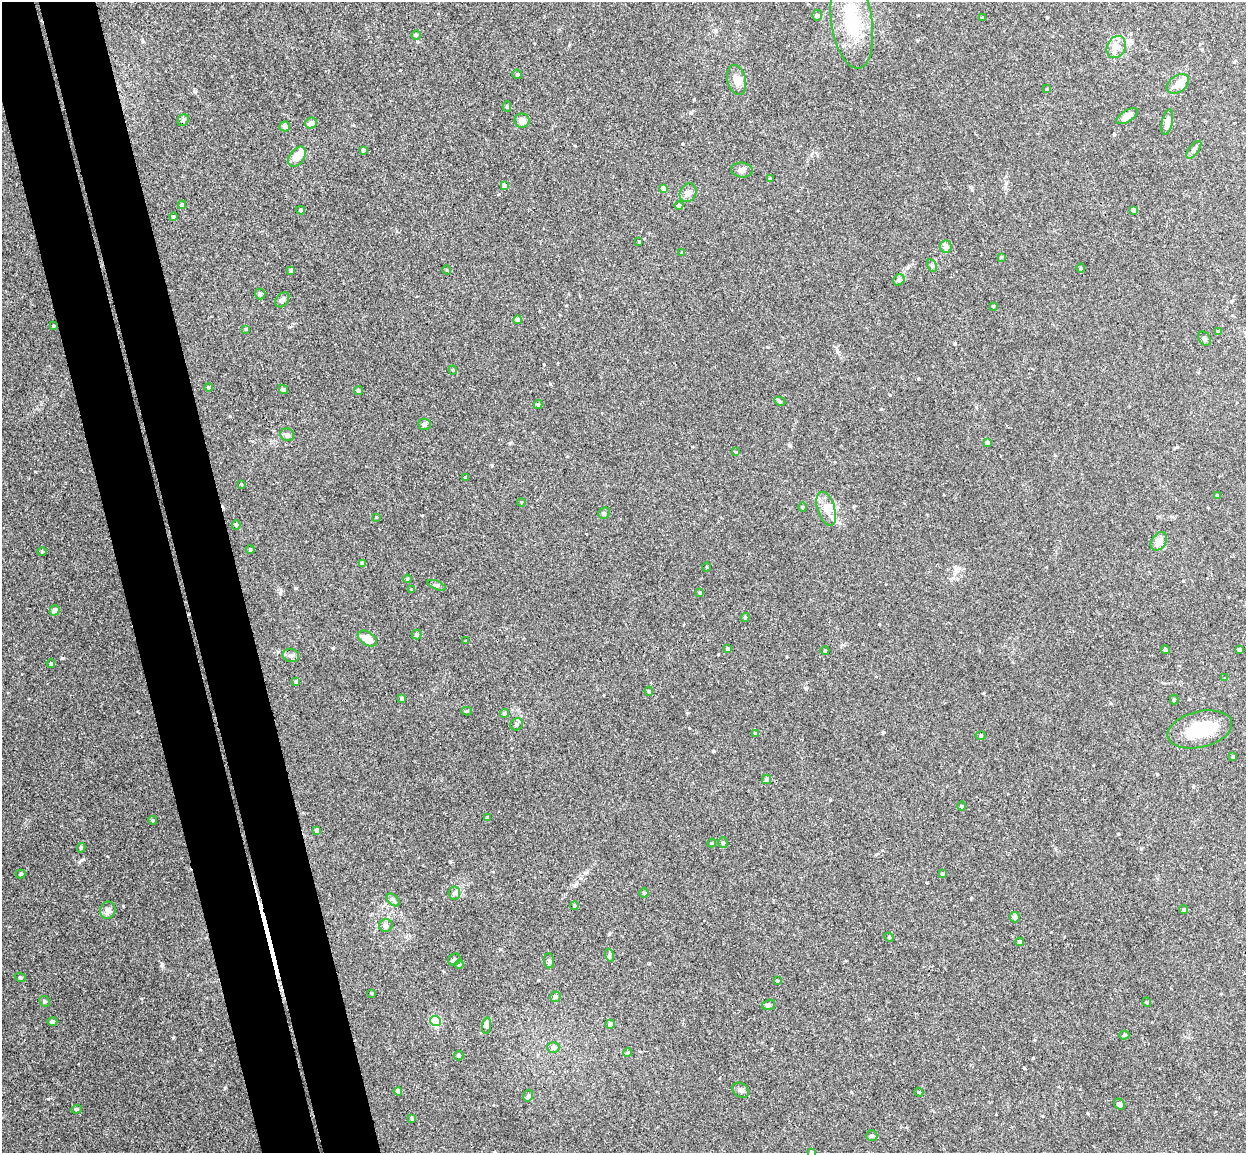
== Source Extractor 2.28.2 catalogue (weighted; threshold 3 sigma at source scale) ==
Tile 11 of 4 x 4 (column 3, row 3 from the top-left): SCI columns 2543-3786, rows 1305-2455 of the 5086 x 5029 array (HDU 1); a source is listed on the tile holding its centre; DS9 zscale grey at full resolution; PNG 1248 x 1155 px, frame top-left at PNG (2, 2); each listed source drawn as its Kron ellipse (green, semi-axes under 4 px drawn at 4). Shown black and unused: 9% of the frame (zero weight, under 3 of 4 exposures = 5% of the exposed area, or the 3 px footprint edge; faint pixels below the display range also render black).
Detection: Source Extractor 2.28.2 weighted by HDU 2 'WHT'; one run over the whole footprint, this tile lists its part. Background 0.0427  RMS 0.0043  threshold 0.0192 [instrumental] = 3 sigma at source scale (4.5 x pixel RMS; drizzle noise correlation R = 1.50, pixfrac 1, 0.05/0.05 arcsec/px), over >= 5 px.
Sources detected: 152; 1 inside a brighter object's white glare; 1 cosmic-ray / hot-pixel residue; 1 long thin detection or spike segment (spike, bleed or trail) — neither listed nor drawn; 4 inside a brighter listed object's ellipse — not listed separately; the other 145 listed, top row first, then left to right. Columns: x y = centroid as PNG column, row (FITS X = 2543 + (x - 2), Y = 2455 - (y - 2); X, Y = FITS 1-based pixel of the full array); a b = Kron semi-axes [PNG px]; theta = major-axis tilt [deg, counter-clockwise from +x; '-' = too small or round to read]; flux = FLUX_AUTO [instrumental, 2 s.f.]
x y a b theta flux
817 15 5 4 - 0.68
982 18 4 3 - 0.45
852 21 47 20 -82 22
416 35 4 4 - 0.52
1116 47 11 9 64 4
517 74 5 4 - 0.66
736 80 15 9 -77 3.1
1178 84 12 8 35 2.5
1047 89 3 3 - 0.5
507 106 5 4 - 0.7
1127 116 12 5 33 3
183 120 6 5 - 0.75
522 121 7 7 - 2.7
1167 122 13 5 78 2.4
311 123 6 5 - 2.2
285 126 5 5 - 1.9
363 150 4 4 - 0.86
1194 150 10 5 53 0.98
297 157 11 7 54 4.9
742 170 11 7 -7 1.5
770 179 4 4 - 0.65
504 186 4 4 - 2.1
664 188 4 4 - 2
688 193 10 8 60 2
182 205 4 4 - 0.97
679 206 4 4 - 1.1
300 210 4 3 - 0.56
1134 210 4 4 - 1.8
173 217 4 4 - 0.65
639 241 4 3 - 0.31
946 247 6 6 - 1.7
682 252 3 3 - 0.35
1001 257 4 4 - 0.37
932 266 7 4 -62 0.81
1080 268 4 3 - 0.39
291 270 4 3 - 0.74
447 270 4 3 - 0.36
899 280 6 5 - 0.82
260 294 5 5 - 0.61
282 300 8 6 50 1.6
993 306 3 3 - 0.33
517 320 4 4 - 1.7
53 326 3 2 - 0.49
246 329 4 4 - 0.59
1218 331 4 3 - 1.2
1205 339 7 5 -57 0.89
453 370 4 4 - 0.44
208 387 4 4 - 0.62
283 389 5 4 - 0.79
359 391 5 4 - 0.53
780 401 6 4 -28 0.58
538 405 4 4 - 0.57
424 424 6 5 - 1.1
287 435 7 6 - 1.3
987 443 4 4 - 1.7
736 452 4 3 - 0.3
465 478 3 3 - 0.34
241 484 4 3 - 0.33
1217 496 4 4 - 0.65
521 502 4 3 - 0.34
803 507 4 3 - 0.41
826 509 18 8 -72 4.2
604 513 6 5 - 0.63
376 517 3 2 - 0.3
236 525 5 4 - 0.68
1159 541 10 7 56 3.9
250 550 4 3 - 0.47
42 552 5 3 - 0.44
362 563 4 3 - 1.1
706 567 4 3 - 0.3
407 579 4 3 - 0.38
437 585 9 3 -22 0.74
412 589 4 4 - 0.75
700 593 4 4 - 0.5
54 610 5 5 - 2.6
745 618 4 3 - 0.58
416 635 5 5 - 1.1
367 639 10 6 -33 4.6
466 641 3 3 - 0.6
728 649 4 4 - 0.87
1165 650 4 4 - 0.91
1239 650 4 4 - 1.5
825 651 4 3 - 0.37
291 655 8 6 -14 1.3
51 663 4 4 - 0.57
1225 678 4 3 - 0.44
296 682 4 3 - 0.67
649 691 5 4 - 0.5
402 698 3 3 - 0.83
1174 700 5 4 - 0.65
467 711 5 4 - 0.46
504 713 4 4 - 0.95
517 724 6 6 - 1
1200 729 33 18 13 18
755 734 4 4 - 0.61
981 736 5 3 - 0.44
1233 757 3 3 - 0.55
767 779 4 4 - 0.99
961 806 5 3 - 0.4
487 818 4 3 - 0.91
153 820 4 3 - 0.62
317 830 4 4 - 1.3
712 843 4 4 - 0.42
723 843 5 4 - 0.74
81 848 5 3 - 0.58
20 874 5 4 - 0.48
942 874 4 4 - 0.52
454 893 6 6 - 0.91
644 893 4 4 - 0.53
393 900 8 4 -46 0.95
574 906 4 4 - 0.78
108 910 9 7 71 2.2
1184 910 4 4 - 0.77
1015 917 5 5 - 1.3
386 925 7 6 - 1.4
889 937 5 4 - 0.47
1019 942 4 4 - 0.82
609 955 7 4 -72 0.66
454 960 6 5 - 0.82
549 961 7 5 -88 1.1
459 964 4 4 - 0.5
20 977 6 3 -19 0.4
777 981 3 2 - 0.41
372 993 3 3 - 0.36
555 997 5 5 - 0.82
44 1001 5 5 - 0.74
1147 1002 5 3 - 0.32
769 1005 6 5 - 0.8
435 1021 5 5 - 38
52 1022 5 4 - 1.3
610 1024 4 4 - 1.4
487 1026 8 4 82 0.9
1124 1035 5 4 - 0.64
553 1047 6 5 - 1.5
628 1053 4 4 - 0.56
458 1055 5 5 - 0.92
741 1090 9 7 -37 1.4
398 1091 4 4 - 2.3
919 1092 4 4 - 0.42
528 1096 6 4 75 0.81
1119 1104 6 5 - 1.4
76 1109 5 4 - 0.53
412 1119 4 3 - 0.53
872 1136 5 5 - 0.92
812 1152 4 3 - 0.71
Isophote crosses this tile's border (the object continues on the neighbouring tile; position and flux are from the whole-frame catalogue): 1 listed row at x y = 812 1152
Unlisted compact peaks at least as high as the median listed source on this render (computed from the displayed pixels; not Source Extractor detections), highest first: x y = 62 658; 161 965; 48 1099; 173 1038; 81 860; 195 92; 230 416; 333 648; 295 588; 492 465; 883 732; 1033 1058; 1024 1068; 550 384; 280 593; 713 751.